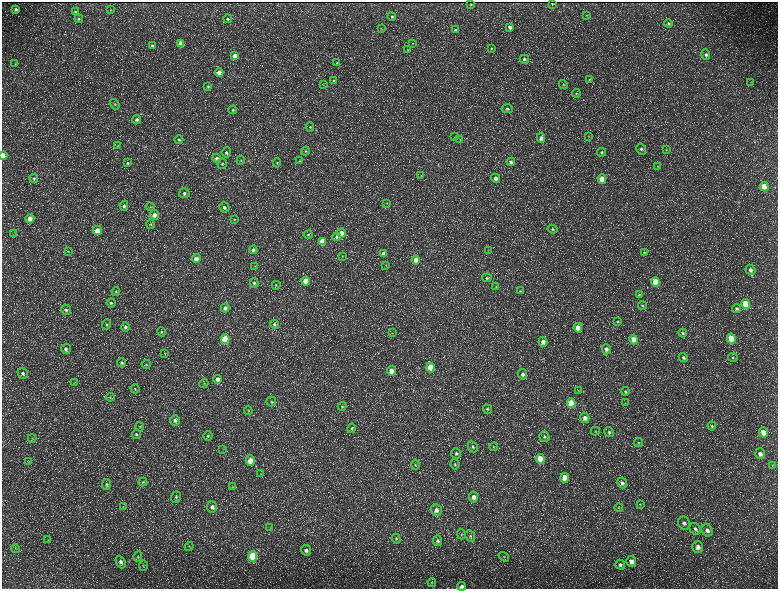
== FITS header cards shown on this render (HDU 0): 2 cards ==
NAXIS1  =                 1552 / length of data axis 1
NAXIS2  =                 1173 / length of data axis 2

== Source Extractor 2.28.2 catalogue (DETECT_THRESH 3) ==
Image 1552 x 1173 px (HDU 0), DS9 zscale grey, zoomed out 1/2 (1 PNG px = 2 x 2 image px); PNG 780 x 591 px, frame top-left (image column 1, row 1173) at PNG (2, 2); each listed source drawn as its Kron ellipse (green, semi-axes under 4 px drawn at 4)
Background 219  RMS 9.8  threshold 29.3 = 3 sigma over >= 5 px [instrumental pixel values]
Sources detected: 232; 34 cannot appear on this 1/2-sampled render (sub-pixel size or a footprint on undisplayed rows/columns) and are neither listed nor drawn; the other 198 listed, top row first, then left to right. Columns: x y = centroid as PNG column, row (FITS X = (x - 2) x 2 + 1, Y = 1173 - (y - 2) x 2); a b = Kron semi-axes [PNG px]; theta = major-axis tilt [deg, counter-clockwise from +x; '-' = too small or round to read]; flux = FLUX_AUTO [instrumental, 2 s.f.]
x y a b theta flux
552 3 2 1 - 1300
471 5 2 2 - 1400
16 9 3 3 - 4100
111 10 4 3 - 1400
75 12 4 4 - 2400
586 15 3 3 - 1200
392 17 4 4 - 3100
79 19 4 4 - 2400
228 19 4 3 - 3100
668 23 4 3 - 3400
510 27 4 3 - 5900
381 29 3 2 - 1100
455 30 4 3 - 2900
413 43 3 2 - 930
181 44 4 4 - 22000
152 46 4 4 - 4400
491 48 4 4 - 2200
408 50 4 2 - 1300
706 55 5 4 - 5000
235 56 4 4 - 22000
524 59 4 4 - 4800
337 63 4 3 - 1900
15 64 3 2 - 1100
219 72 4 4 - 15000
589 79 4 3 - 1800
334 80 3 3 - 1800
751 82 3 2 - 670
324 85 3 2 - 870
563 85 4 4 - 2200
208 86 4 3 - 2400
576 93 4 3 - 1900
115 104 5 3 - 2300
507 109 5 4 - 3900
233 110 4 4 - 2800
137 119 4 4 - 6000
310 127 4 4 - 2400
588 136 3 3 - 1300
454 137 3 2 - 930
541 138 5 4 - 11000
179 139 4 4 - 3000
460 139 3 3 - 1100
118 145 3 3 - 940
641 149 5 5 - 5100
666 150 4 3 - 1600
305 151 4 4 - 2400
226 152 5 4 - 4900
601 152 4 4 - 3800
3 155 4 2 - 24000
217 158 4 4 - 6000
241 160 4 3 - 2000
300 161 4 3 - 1600
511 162 4 4 - 5400
128 163 4 3 - 2500
277 163 4 4 - 2700
222 164 5 4 - 3500
658 166 4 3 - 1700
421 176 4 2 - 1400
34 178 4 4 - 2800
495 178 4 4 - 8200
602 179 5 4 - 32000
764 187 5 4 - 36000
184 193 5 5 - 5600
387 203 3 2 - 1100
124 206 5 4 - 4500
150 207 5 3 - 1900
224 207 5 5 - 7400
154 215 5 4 - 12000
30 219 4 4 - 21000
234 219 4 3 - 1900
151 224 5 3 - 2600
553 229 5 4 - 3100
97 230 4 4 - 18000
341 233 4 4 - 19000
13 234 4 3 - 1400
308 234 4 4 - 3000
337 237 4 4 - 3900
322 241 4 4 - 30000
253 250 4 4 - 5600
488 250 3 2 - 790
68 251 4 2 - 1300
644 252 4 3 - 1900
384 254 4 3 - 14000
342 256 3 3 - 1100
196 259 4 4 - 14000
416 260 4 4 - 28000
386 265 4 3 - 1200
255 266 3 2 - 1100
750 270 5 4 - 8500
487 278 5 4 - 3200
306 281 4 4 - 39000
655 282 5 4 - 64000
254 283 5 4 - 3600
276 285 4 3 - 1700
496 287 4 3 - 1400
116 291 4 4 - 2400
520 291 4 4 - 2100
639 294 4 3 - 1900
111 303 4 4 - 2700
746 304 5 4 - 88000
642 306 4 4 - 2000
225 308 4 4 - 6900
737 309 5 4 - 3900
66 310 5 5 - 5000
618 322 4 3 - 1900
107 324 5 4 - 3200
274 324 4 4 - 4100
125 327 5 4 - 5200
578 328 5 4 - 22000
161 332 5 4 - 3000
392 333 3 2 - 800
683 333 4 4 - 3200
225 339 5 4 - 89000
634 339 5 4 - 30000
731 339 5 4 - 74000
543 342 5 4 - 10000
66 349 5 4 - 5800
606 349 5 4 - 6900
164 353 3 2 - 990
733 357 5 4 - 2500
683 358 5 4 - 4500
122 363 5 4 - 3700
146 364 4 3 - 2100
430 367 5 4 - 62000
391 371 5 4 - 15000
23 373 5 5 - 5200
523 374 5 4 - 7500
218 379 4 4 - 8000
75 382 3 3 - 1300
204 383 5 3 - 1900
135 389 4 3 - 2100
578 390 3 3 - 1400
625 391 4 4 - 2500
110 397 4 3 - 1700
271 401 5 5 - 2700
571 403 5 4 - 50000
625 403 4 2 - 1000
342 406 4 4 - 2300
487 409 5 4 - 3000
248 410 4 3 - 2100
585 418 5 4 - 10000
175 420 5 5 - 6300
712 426 4 4 - 2500
140 427 4 3 - 1400
352 428 4 4 - 2600
595 431 4 2 - 1000
609 432 5 4 - 3200
763 432 5 4 - 21000
136 434 5 4 - 3100
208 436 5 4 - 3100
544 437 5 5 - 4300
32 438 4 3 - 2100
638 443 5 4 - 1800
473 447 6 4 -63 4800
494 447 4 3 - 1500
223 449 3 2 - 1100
456 453 5 5 - 4800
760 454 5 5 - 7800
540 459 5 4 - 50000
250 460 5 4 - 23000
28 461 4 3 - 1900
455 464 5 4 - 3200
415 465 5 4 - 2900
772 465 4 4 - 1800
261 474 3 2 - 1200
565 478 5 4 - 31000
143 482 4 3 - 2100
622 483 5 4 - 6800
107 484 5 4 - 3300
232 487 4 3 - 1900
176 497 6 4 70 4000
474 497 5 4 - 13000
640 504 4 4 - 1900
123 507 3 2 - 1000
212 507 5 5 - 7900
619 507 4 4 - 2200
436 510 6 5 - 10000
684 523 6 6 - 6500
269 527 3 3 - 1300
695 529 6 5 - 5800
707 530 6 5 - 8300
461 534 5 4 - 2200
470 536 6 4 -66 3900
396 539 5 4 - 2500
48 540 3 2 - 1000
438 541 5 4 - 5400
189 546 5 4 - 2700
698 547 6 5 - 12000
15 548 4 3 - 1800
306 550 5 5 - 6500
253 556 5 4 - 160000
138 557 5 4 - 2300
504 557 6 2 -37 1700
121 562 6 4 -65 6000
631 562 5 5 - 13000
620 565 5 4 - 4500
143 566 5 3 - 1900
432 582 4 4 - 2000
462 586 4 4 - 6600
At the frame edge (FLAGS 8, measured only in part): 2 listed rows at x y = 3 155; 462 586
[34 sub-pixel or undisplayed-footprint detections neither listed nor drawn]